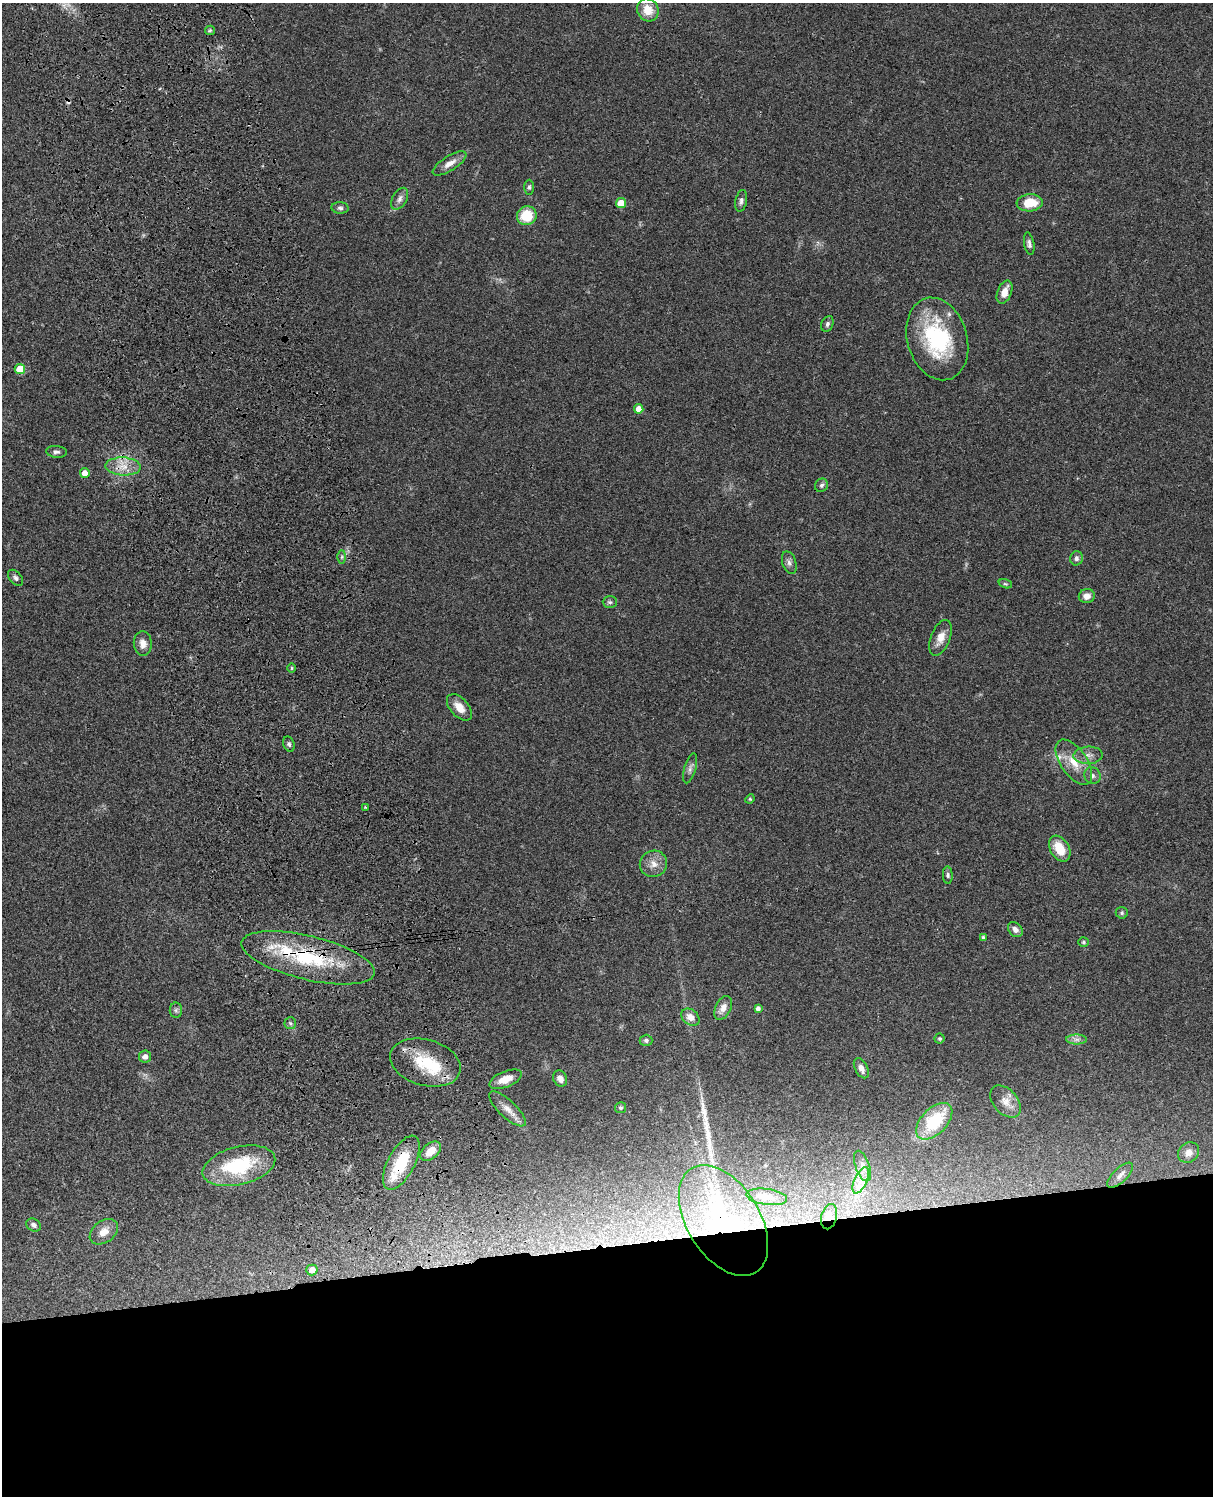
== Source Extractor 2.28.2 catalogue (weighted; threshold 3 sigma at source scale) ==
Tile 11 of 4 x 3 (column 3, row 3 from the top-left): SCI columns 2542-3752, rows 279-1772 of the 5081 x 4925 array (HDU 1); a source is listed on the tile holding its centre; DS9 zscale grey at full resolution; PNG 1215 x 1498 px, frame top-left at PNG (2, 3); each listed source drawn as its Kron ellipse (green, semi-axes under 4 px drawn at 4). Shown black and unused: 17% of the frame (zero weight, under 3 of 4 exposures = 6% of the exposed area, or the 3 px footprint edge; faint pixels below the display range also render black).
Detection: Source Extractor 2.28.2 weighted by HDU 2 'WHT'; one run over the whole footprint, this tile lists its part. Background 0.0771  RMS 0.0058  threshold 0.026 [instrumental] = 3 sigma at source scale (4.5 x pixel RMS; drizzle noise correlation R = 1.50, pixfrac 1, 0.05/0.05 arcsec/px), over >= 5 px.
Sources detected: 82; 1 cosmic-ray / hot-pixel residue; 1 long thin detection or spike segment (spike, bleed or trail) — neither listed nor drawn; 4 inside a brighter listed object's ellipse — not listed separately; the other 76 listed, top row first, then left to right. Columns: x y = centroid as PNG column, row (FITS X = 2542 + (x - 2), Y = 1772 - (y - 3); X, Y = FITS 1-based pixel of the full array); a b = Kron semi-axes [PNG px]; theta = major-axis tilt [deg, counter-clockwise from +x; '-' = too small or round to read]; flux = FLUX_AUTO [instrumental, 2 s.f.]
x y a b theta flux
648 10 12 10 -57 9.4
210 30 5 4 - 0.79
450 163 19 7 32 4.7
529 187 7 5 90 1.2
400 199 12 7 60 2.9
741 201 11 5 79 1.9
621 203 5 5 - 11
1030 203 13 8 5 13
340 208 8 6 -3 1.4
527 216 10 9 - 16
1029 244 11 5 -79 1.9
1004 292 12 7 68 6
827 324 8 5 66 1.5
937 339 42 30 -74 56
20 369 5 5 - 13
639 409 5 4 - 5.8
56 452 10 6 -4 1.7
123 466 18 9 -2 7.7
85 473 5 5 - 4.4
821 485 7 6 - 1.5
342 557 6 4 89 1.1
1076 558 7 6 - 2
789 563 11 7 -73 2.3
16 578 9 6 -49 1.6
1005 584 7 4 -18 0.79
1087 596 8 7 - 3.8
610 602 7 6 - 1.2
940 638 19 9 68 6.1
143 644 12 9 -86 4.4
291 668 4 3 - 0.64
459 707 16 9 -47 6.5
289 744 8 5 -71 1.3
1088 755 14 8 2 4
1074 762 26 13 -55 12
690 768 15 6 74 2.4
1092 776 9 7 -50 2
750 799 5 4 - 0.66
365 807 2 2 - 0.45
1060 849 14 9 -59 12
653 864 14 13 - 5.8
948 875 8 5 -86 1.3
1122 913 6 5 - 0.98
1015 930 8 6 -46 2.9
983 937 4 4 - 1.1
1083 942 5 4 - 0.96
308 958 68 22 -14 53
723 1008 13 7 64 4.6
758 1008 4 4 - 2.1
176 1010 7 6 - 1.4
690 1017 10 7 -39 5.1
290 1023 6 5 - 1.2
940 1038 5 5 - 0.9
1077 1039 10 5 0 2.2
646 1040 6 5 - 1.6
145 1057 6 6 - 2.6
425 1063 36 23 -16 27
861 1068 11 6 -62 3.5
505 1079 17 8 22 6.9
560 1079 8 6 -62 3.2
1005 1102 18 12 -49 6.2
620 1108 5 5 - 1
507 1109 24 8 -43 5.8
934 1121 22 13 46 30
430 1151 12 7 40 7.5
1189 1152 11 9 37 3.6
401 1163 30 13 62 23
239 1166 37 19 14 42
862 1166 16 7 -70 3.5
1120 1175 17 7 44 3.4
861 1180 14 6 65 4.4
767 1197 20 8 -8 5
829 1217 13 7 76 4.2
723 1220 61 36 -58 100
33 1225 8 6 -33 1.9
104 1232 16 10 36 5.8
312 1270 5 5 - 5
Overlapping masked pixels (flux is a lower limit): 4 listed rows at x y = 308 958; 401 1163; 829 1217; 723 1220